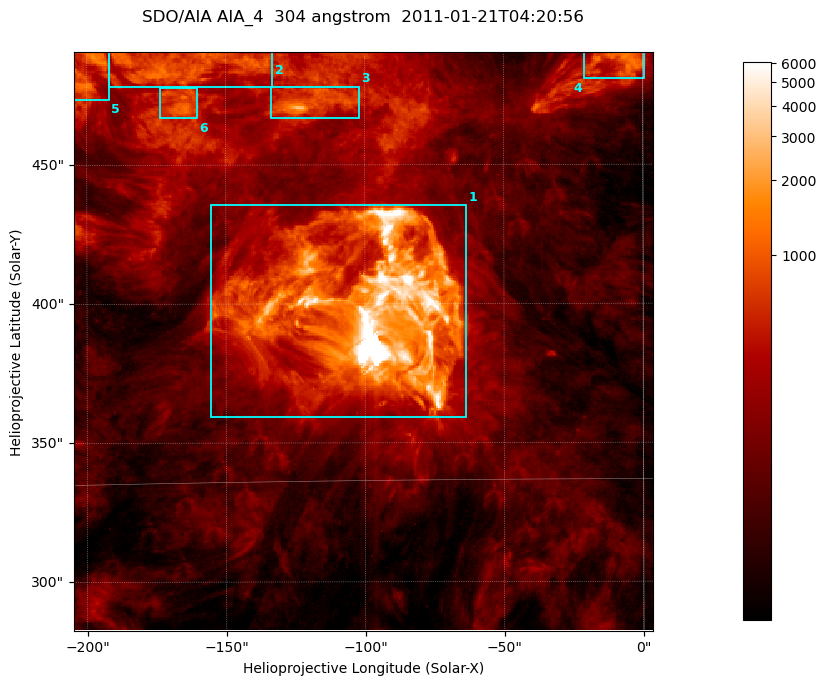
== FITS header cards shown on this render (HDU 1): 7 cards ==
TELESCOP= 'SDO/AIA '           / For AIA: SDO/AIA
INSTRUME= 'AIA_4   '           / For AIA: AIA_ATA1, AIA_ATA2, AIA_ATA3 or AIA_AT
WAVELNTH=                  304 / [angstrom] Wavelength
WAVEUNIT= 'angstrom'           / Wavelength unit: angstrom
DATE-OBS= '2011-01-21T04:20:56.123' / [ISO] Date when observation started; ISO 8
CTYPE1  = 'HPLN-TAN'           / CTYPE1; Typically HPLN
CTYPE2  = 'HPLT-TAN'           / CTYPE2; Typically HPLT

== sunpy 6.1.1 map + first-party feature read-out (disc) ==
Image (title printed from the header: SDO/AIA AIA_4  304 angstrom  2011-01-21T04:20:56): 347 x 347 px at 0.6 arcsec/px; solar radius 975 arcsec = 1625 px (partial field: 1.5% of the solar disc is inside the frame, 100% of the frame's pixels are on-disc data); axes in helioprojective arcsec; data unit not stated in the header (colour bar unlabelled)
Orientation: roll -0.132 deg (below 1 deg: not rotated)
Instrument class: DISC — disc imager (sunpy class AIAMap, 304 A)
Bright regions (active regions / flare kernels): reference = the on-disc median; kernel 3 px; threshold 5 sigma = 537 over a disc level ~147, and >= 1.15x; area >= 120 px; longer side >= 4 px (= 2.4 arcsec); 6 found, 6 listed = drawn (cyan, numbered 1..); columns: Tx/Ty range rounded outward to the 2 arcsec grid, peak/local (2 s.f.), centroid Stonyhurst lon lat
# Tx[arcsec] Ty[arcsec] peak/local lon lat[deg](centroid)
1 -156..-62 358..436 106 -6 +19
2 -192..-132 478..492 8.7 -11 +25
3 -134..-102 466..478 18 -8 +24
4 -22..2 480..492 11 -1 +25
5 -206..-192 472..492 11 -13 +25
6 -174..-160 466..478 8.5 -11 +24